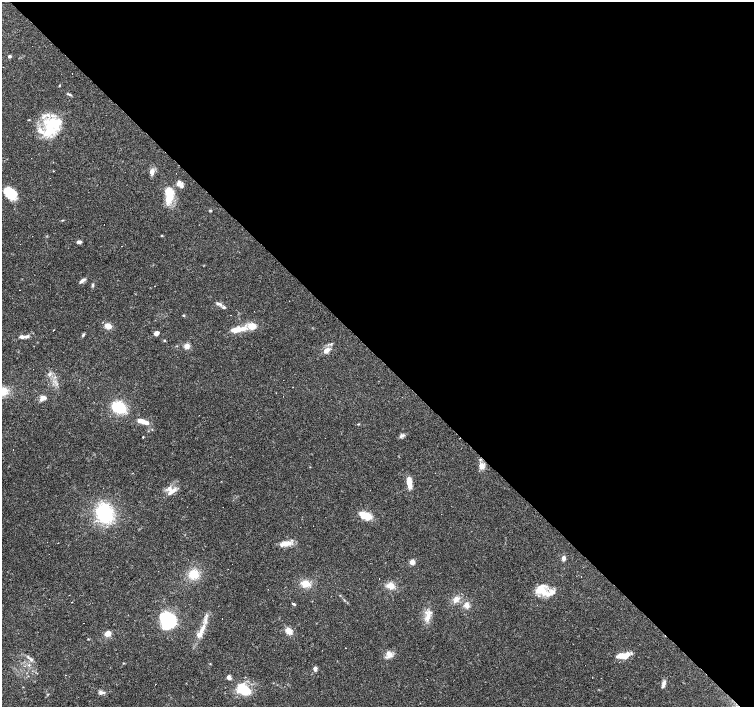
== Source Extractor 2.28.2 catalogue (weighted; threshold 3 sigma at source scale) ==
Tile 8 of 4 x 4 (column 4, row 2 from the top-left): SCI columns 4515-6018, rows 2967-4376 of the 6018 x 6000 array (HDU 1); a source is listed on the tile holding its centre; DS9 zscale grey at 2 x 2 block average (1 PNG px = mean of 2 x 2 image px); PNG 756 x 709 px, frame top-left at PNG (2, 2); no overlay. Shown black and unused: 50% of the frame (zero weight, under 3 of 4 exposures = <1% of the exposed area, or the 3 px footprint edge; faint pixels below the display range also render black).
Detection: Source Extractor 2.28.2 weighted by HDU 2 'WHT'; one run over the whole footprint, this tile lists its part. Background 0.105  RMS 0.0053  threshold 0.0237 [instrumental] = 3 sigma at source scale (4.5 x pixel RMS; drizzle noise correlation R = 1.50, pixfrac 1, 0.0396/0.0396 arcsec/px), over >= 5 px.
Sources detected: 98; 2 inside a brighter object's white glare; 15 cosmic-ray / hot-pixel residue — not listed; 12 inside a brighter listed object's ellipse — not listed separately; the other 69 listed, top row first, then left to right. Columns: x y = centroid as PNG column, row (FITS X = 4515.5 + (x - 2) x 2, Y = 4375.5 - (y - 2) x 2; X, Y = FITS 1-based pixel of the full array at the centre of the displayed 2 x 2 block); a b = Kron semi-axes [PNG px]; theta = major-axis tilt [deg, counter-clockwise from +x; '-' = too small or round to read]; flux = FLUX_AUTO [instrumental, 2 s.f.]
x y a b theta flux
9 56 3 2 - 3.3
72 73 2 2 - 0.49
69 94 6 3 -18 1.7
29 120 3 2 - 0.67
50 126 29 15 79 52
53 171 2 2 - 0.68
152 172 6 5 - 6.7
181 185 10 5 -65 5.9
10 194 14 11 -36 22
169 195 17 8 -90 32
62 220 3 2 - 0.88
162 236 3 2 - 1.2
79 242 5 4 - 3.5
82 281 8 3 35 4.7
93 285 5 3 - 1.6
220 304 10 3 -33 3.7
184 315 3 3 - 1
108 326 4 3 - 19
53 330 2 2 - 11
237 330 16 6 9 15
156 333 6 4 29 4.1
83 335 5 2 - 1.4
22 337 5 3 - 3.9
164 340 3 3 - 1.1
187 346 5 5 - 7
326 350 9 6 40 7.9
2 391 12 8 19 23
402 397 2 2 - 0.34
43 398 9 5 22 5.6
119 407 12 9 -20 46
143 421 13 4 -18 12
358 424 4 3 - 1.1
402 436 9 4 25 3.1
143 437 2 2 - 13
482 466 9 6 -61 7.1
409 482 12 6 -86 11
172 490 12 9 -7 12
104 513 15 12 -65 100
365 515 15 7 -21 19
285 544 16 5 13 11
563 558 6 4 86 4.8
412 562 5 5 - 6.2
193 574 9 8 - 22
379 579 2 2 - 0.72
305 584 9 7 -10 14
390 586 9 7 -14 11
543 591 18 8 -2 20
69 595 2 2 - 0.35
456 599 9 6 41 7.8
72 602 2 2 - 1.9
294 604 4 2 - 1.4
467 605 6 5 - 7.3
222 618 2 2 - 0.61
428 618 14 6 78 9.5
168 620 11 10 - 130
202 630 16 6 63 13
289 631 8 6 -37 11
108 633 5 4 - 11
346 648 2 2 - 0.4
389 654 10 8 -65 7.3
623 655 15 6 7 19
31 659 6 4 -38 3.1
123 663 3 2 - 0.68
315 669 6 4 -89 3.8
229 677 4 3 - 7.2
601 678 2 2 - 0.57
663 684 8 4 63 3.7
244 689 13 9 -22 39
101 692 8 4 3 4
Overlapping masked pixels (flux is a lower limit): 1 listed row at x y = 482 466
Isophote crosses this tile's border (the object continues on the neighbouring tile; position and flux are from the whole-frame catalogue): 1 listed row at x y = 2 391
Diffuse or blended objects may show on this block-average render without a row.